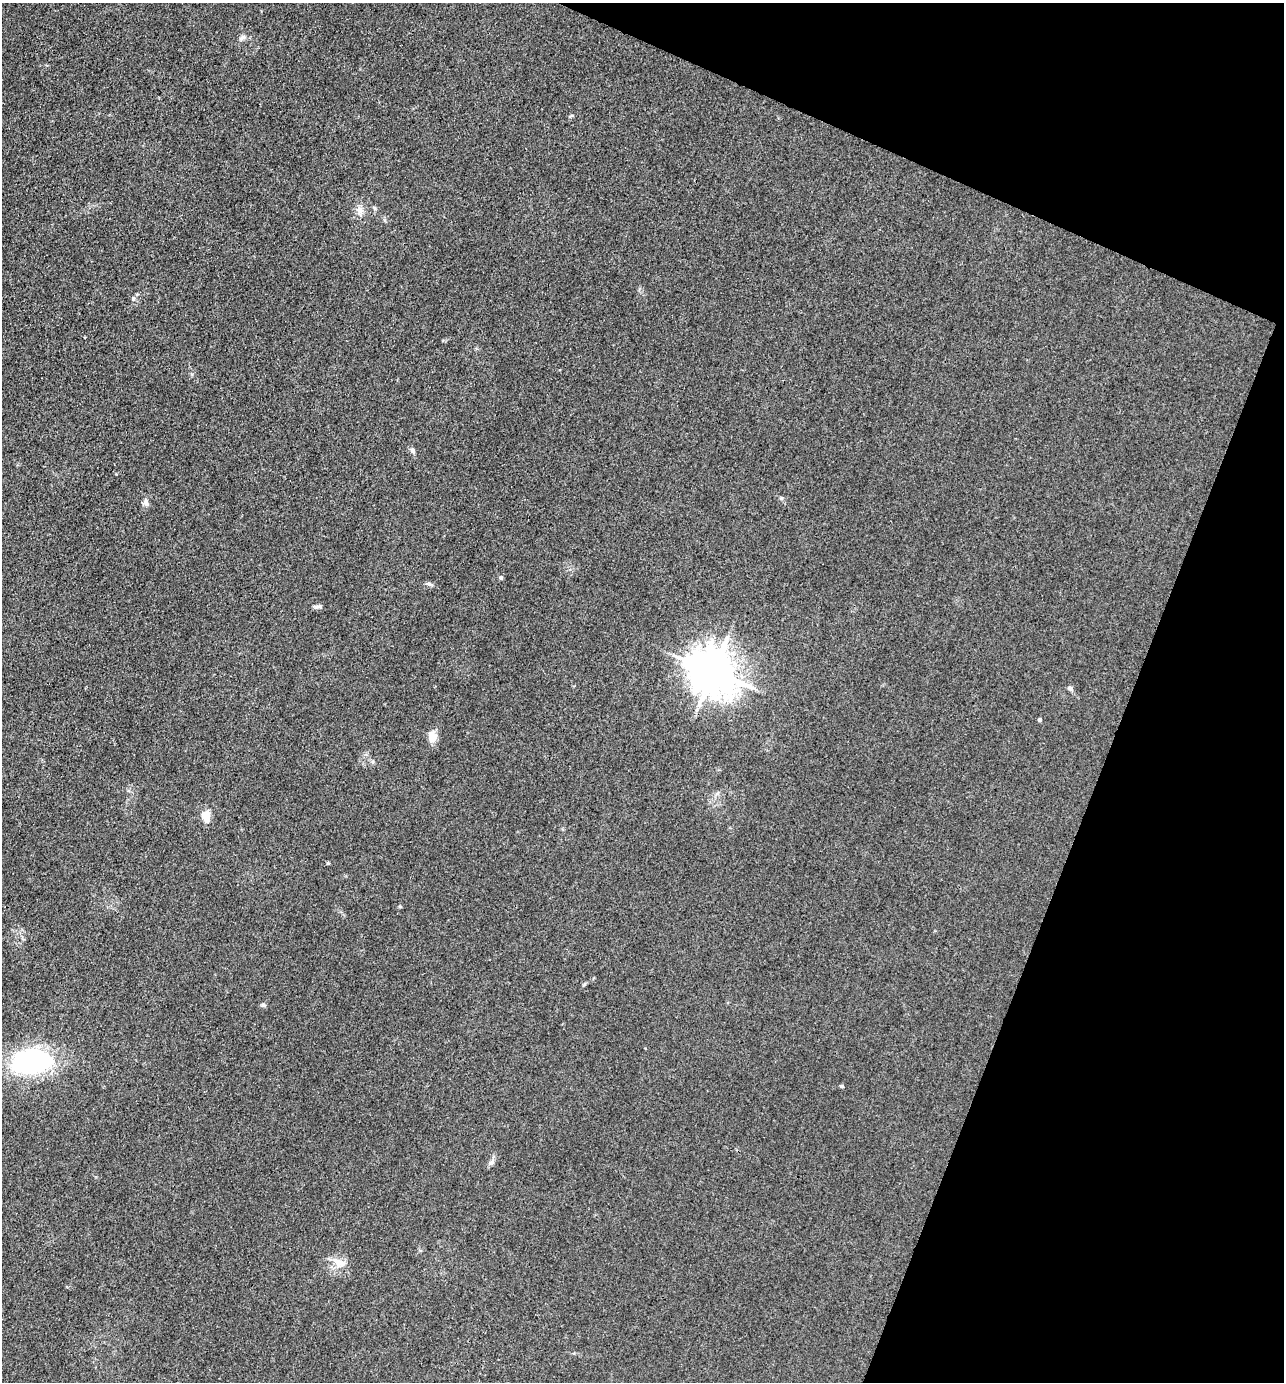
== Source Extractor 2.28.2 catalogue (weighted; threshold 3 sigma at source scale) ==
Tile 8 of 4 x 4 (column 4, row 2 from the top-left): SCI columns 4117-5398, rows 2762-4141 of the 5536 x 5523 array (HDU 1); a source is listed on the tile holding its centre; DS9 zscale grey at full resolution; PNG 1286 x 1384 px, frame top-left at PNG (2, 3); no overlay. Shown black and unused: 20% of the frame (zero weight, under 3 of 4 exposures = <1% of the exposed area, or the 3 px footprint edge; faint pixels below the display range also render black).
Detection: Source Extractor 2.28.2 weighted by HDU 2 'WHT'; one run over the whole footprint, this tile lists its part. Background 0.0282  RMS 0.0049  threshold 0.022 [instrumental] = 3 sigma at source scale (4.5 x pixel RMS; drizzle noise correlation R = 1.50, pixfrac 1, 0.05/0.05 arcsec/px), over >= 5 px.
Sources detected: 20; all 20 listed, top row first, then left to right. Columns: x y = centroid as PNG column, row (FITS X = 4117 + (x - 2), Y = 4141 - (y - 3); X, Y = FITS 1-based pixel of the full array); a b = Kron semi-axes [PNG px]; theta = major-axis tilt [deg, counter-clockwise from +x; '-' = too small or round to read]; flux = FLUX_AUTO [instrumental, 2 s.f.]
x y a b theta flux
243 37 12 5 27 1.8
360 210 12 8 -83 3.3
133 298 6 5 - 1.1
413 451 8 6 -65 1.3
781 498 6 5 - 0.74
145 503 10 8 -20 1.8
501 578 6 5 - 0.81
429 584 9 5 -24 1.2
316 607 9 5 0 1.3
713 672 14 12 -41 1700
1070 688 7 6 - 1.1
1040 720 4 4 - 1.1
432 737 14 10 -87 5.1
206 817 11 7 -83 8.6
400 907 6 4 0 0.49
263 1005 7 4 0 0.8
31 1062 39 22 5 87
842 1086 5 4 - 0.76
491 1162 12 6 46 1.7
339 1263 19 12 -20 6